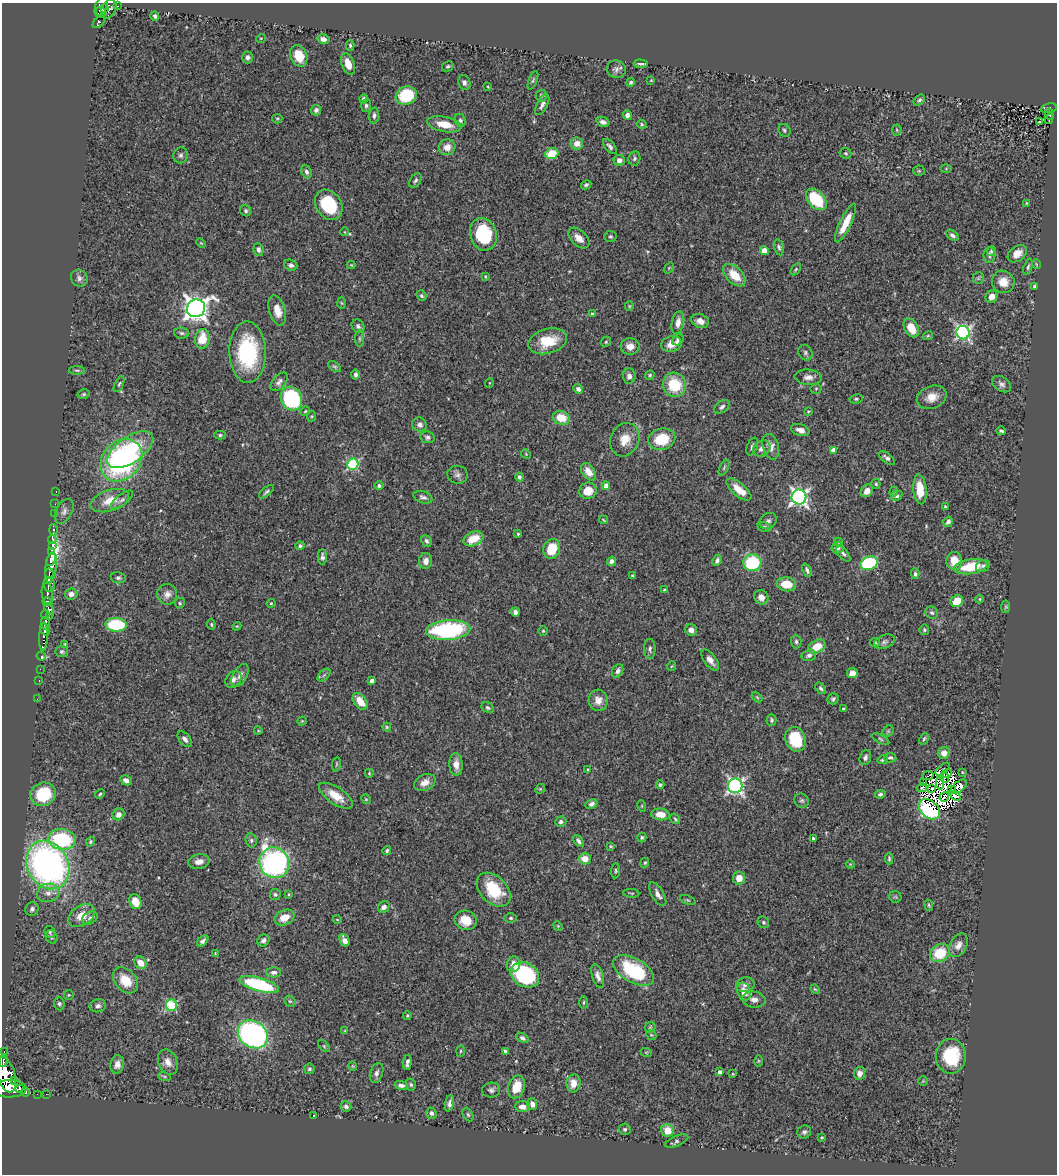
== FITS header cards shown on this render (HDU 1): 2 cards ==
NAXIS1  =                 1055
NAXIS2  =                 1172

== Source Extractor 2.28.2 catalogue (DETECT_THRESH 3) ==
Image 1055 x 1172 px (HDU 1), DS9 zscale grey, 1 PNG px = 1 image px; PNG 1059 x 1176 px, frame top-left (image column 1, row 1172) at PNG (2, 3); each listed source drawn as its Kron ellipse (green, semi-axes under 4 px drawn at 4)
Background 0.693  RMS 0.024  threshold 0.0729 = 3 sigma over >= 5 px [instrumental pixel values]
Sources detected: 424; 10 with non-positive FLUX_AUTO (blend fragments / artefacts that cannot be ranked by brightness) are neither listed nor drawn; the other 414 listed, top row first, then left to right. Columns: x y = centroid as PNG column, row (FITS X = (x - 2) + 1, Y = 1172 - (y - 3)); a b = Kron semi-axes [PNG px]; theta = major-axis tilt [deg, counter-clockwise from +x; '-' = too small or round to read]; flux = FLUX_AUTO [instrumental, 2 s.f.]
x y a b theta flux
101 6 11 5 71 340
118 6 3 2 - 21
105 9 3 3 - 130
109 9 10 7 63 350
101 12 5 4 - 160
155 16 4 3 - 3
99 22 7 4 46 140
261 38 5 3 - 1.5
323 39 6 4 -14 8.4
350 45 5 4 - 2.6
299 56 11 8 -66 30
248 57 6 5 - 4.9
348 64 11 6 -71 18
641 64 7 2 -4 3.7
448 66 6 5 - 2.6
616 69 9 9 - 6.5
533 80 10 4 69 2.8
651 80 4 3 - 1.3
631 82 4 3 - 3
464 83 7 6 - 4.9
488 87 3 2 - 1.3
406 96 11 9 18 75
541 96 6 5 - 3.2
364 99 4 3 - 4.9
919 100 6 4 43 3.5
542 105 11 5 61 6.1
366 106 6 5 - 3.4
1049 108 8 5 11 110
316 110 5 5 - 4.5
1050 114 5 3 - 71
374 115 8 5 87 4.7
627 115 5 4 - 7.6
277 119 5 4 - 2.1
1049 119 5 2 - 22
460 120 7 5 -65 3.9
603 122 7 4 -20 6
1040 122 3 3 - 3.2
444 124 17 7 -11 27
642 124 5 4 - 2.3
784 130 7 5 -52 3.1
897 130 5 5 - 1.9
577 143 6 6 - 12
447 147 8 8 - 14
610 147 9 4 -50 4.7
846 153 6 5 - 2.4
552 154 7 5 22 48
181 155 8 7 - 5
634 158 7 6 - 3.6
619 160 5 5 - 8.3
946 169 6 4 1 1.9
919 171 5 5 - 2.2
306 172 7 5 -66 5.2
415 180 8 5 57 3.8
586 185 5 4 - 3.3
816 199 12 8 -47 82
1026 203 4 2 - 1.2
329 205 16 12 -56 91
246 211 6 5 - 2.9
845 223 21 5 64 31
345 232 4 3 - 1.1
483 234 16 13 -71 100
952 235 7 4 -37 4.7
610 237 6 5 - 2.8
579 238 13 7 -44 13
201 243 5 3 - 1.5
779 247 8 4 -77 3.6
259 250 6 5 - 5.5
764 251 5 4 - 11
991 251 5 4 - 2.5
1017 254 10 7 37 14
989 255 8 6 -90 4.2
1036 264 5 3 - 1.3
291 265 7 5 -20 4.7
351 265 4 4 - 1.4
1028 267 8 4 73 3.5
669 268 6 3 53 1.7
796 269 7 3 55 2.2
734 275 13 8 -44 31
485 276 4 3 - 1.5
79 278 9 8 - 6.3
978 278 6 5 - 2.7
1003 282 11 11 - 22
1034 286 4 3 - 1.9
421 296 6 4 -51 2.5
991 297 6 5 - 11
341 303 6 4 -88 1.9
629 306 5 4 - 1.7
196 308 9 8 - 1400
277 310 15 8 -74 21
592 314 4 3 - 2.4
700 321 9 6 -20 9.4
678 323 11 6 78 11
358 326 7 6 - 3.8
911 328 10 6 -62 27
182 333 7 5 -3 3.6
963 333 7 6 - 390
928 336 5 4 - 1.8
202 339 10 7 81 36
360 339 8 4 90 2.8
678 340 6 5 - 4.1
548 341 20 12 15 48
606 342 5 4 - 2.2
671 344 10 7 15 16
630 346 9 8 - 14
248 352 31 18 -89 140
805 353 8 6 -60 4.7
335 367 7 4 -35 2.9
77 370 8 3 -1 2.5
355 374 5 4 - 4.5
650 375 5 4 - 2.6
629 376 7 6 - 6.7
808 377 13 7 -3 10
279 382 11 6 50 6.4
489 383 5 3 - 1.3
119 384 8 3 64 2.6
1001 384 10 7 -34 6
674 385 12 11 - 58
578 389 5 4 - 5.5
816 389 5 5 - 2.3
84 394 6 4 15 2.4
932 397 15 11 21 20
291 399 12 10 -63 160
856 399 7 4 9 2.7
722 407 8 5 39 4.8
305 411 5 4 - 2
808 411 4 2 - 1.3
312 416 5 3 - 1.8
561 418 8 7 - 34
420 425 7 7 - 7.7
800 430 9 5 -16 10
1001 431 5 3 - 2.8
220 435 5 4 - 2.6
427 437 7 6 - 4.8
662 439 14 10 14 52
625 440 17 14 66 25
752 446 9 5 68 4
771 447 13 8 -75 11
762 448 9 7 32 8.7
130 450 26 13 35 86
833 450 4 4 - 12
526 454 5 4 - 1.7
887 458 9 5 -38 5.2
121 460 23 18 47 350
353 464 6 5 - 170
724 468 8 3 64 2.3
588 472 9 6 -57 16
457 475 10 9 - 6.8
519 477 4 4 - 4.6
876 484 5 4 - 2.5
379 486 4 4 - 3.5
606 486 4 4 - 12
920 489 15 6 -85 30
739 490 15 6 -40 24
56 491 3 2 - 14
588 491 9 8 - 27
867 491 7 5 51 12
266 492 9 3 40 3.5
894 492 5 4 - 2.1
897 496 6 5 - 3.4
423 497 10 6 -18 5.1
799 497 7 7 - 550
122 500 13 5 38 6.3
110 501 20 10 17 29
55 504 2 2 - 8.2
945 507 3 3 - 2.4
64 511 13 8 62 8.5
54 514 4 2 - 30
603 520 4 2 - 1.3
768 521 9 7 37 5.5
948 522 5 4 - 6
765 527 7 4 -11 3.4
53 530 5 3 - 130
518 534 4 4 - 2
52 539 4 3 - 210
473 539 10 7 22 33
426 541 6 4 -63 4
838 542 4 4 - 1.7
52 546 4 3 - 170
300 546 4 4 - 3.5
838 548 6 5 - 4.5
552 549 10 8 70 44
52 551 4 3 - 410
843 554 9 4 -49 4.5
322 557 8 4 88 4.8
51 560 6 3 64 460
717 560 6 4 64 4.9
426 561 8 6 88 10
611 561 5 4 - 5.8
954 561 9 8 - 24
752 563 9 8 - 110
869 563 9 6 20 120
983 566 7 5 27 4.3
51 567 16 5 82 750
971 567 17 7 9 53
807 570 7 3 -65 3.8
49 573 5 2 - 180
915 574 5 4 - 3
632 576 4 3 - 2.1
118 578 7 5 -9 4.1
786 584 9 7 -8 31
49 585 7 5 -78 250
664 590 4 2 - 1.5
47 593 10 5 -84 220
71 594 6 5 - 8.6
167 594 10 10 - 9.4
761 597 7 7 - 12
979 599 4 4 - 1.7
957 601 6 5 - 27
47 602 5 3 - 240
180 603 5 5 - 2.6
271 603 4 4 - 1.7
1006 607 6 4 83 2.2
49 609 6 4 -44 210
515 612 4 4 - 5.4
932 613 7 6 - 3.7
45 615 4 3 - 150
49 617 3 2 - 53
45 623 7 3 -88 400
116 625 10 6 -2 110
211 625 5 4 - 2.1
237 626 4 3 - 1.4
45 629 6 3 -69 340
448 630 22 10 4 210
691 630 6 5 - 9.6
924 630 5 4 - 2.6
543 631 4 4 - 2.1
44 637 14 4 88 460
796 642 7 5 -89 3.5
875 642 5 4 - 2.1
884 642 11 6 21 5.8
65 645 3 2 - 1.8
817 647 9 6 28 26
650 649 10 5 -89 4.9
62 652 6 5 - 3.1
809 655 7 5 14 4.7
41 656 5 3 - 18
710 660 12 6 -53 9.9
672 666 5 3 - 1.3
40 669 2 2 - 9.9
618 671 7 5 62 6.5
852 673 5 5 - 14
240 675 12 7 58 8.8
324 675 8 4 45 3.4
233 680 9 7 54 7.7
39 681 3 2 - 24
372 681 4 4 - 8.1
821 688 6 4 -50 3.2
757 697 6 4 -45 1.8
37 699 2 2 - 5
833 699 6 5 - 3.6
598 700 11 9 -85 13
360 701 9 6 -53 23
488 708 6 5 - 3.3
843 708 3 3 - 2
772 720 6 5 - 2.8
302 721 4 4 - 1.6
387 727 4 4 - 2.1
258 731 4 3 - 1.3
888 731 6 5 - 2.2
185 739 9 5 -50 6.5
795 739 12 10 -71 64
880 739 9 4 -28 3
924 739 6 3 64 2.3
944 753 6 6 - 11
865 757 8 5 73 5
890 758 6 5 - 3.6
883 760 5 3 - 2.5
336 764 7 3 82 2.2
456 764 11 6 -89 13
588 769 4 3 - 2.1
943 769 8 3 40 11
962 772 4 4 - 1.5
369 773 4 3 - 1.8
947 773 5 2 - 1.5
928 776 6 2 15 3.1
944 777 5 2 - 0.21
126 780 6 5 - 7.6
923 782 3 2 - 2.9
425 783 11 8 26 13
940 783 6 2 90 1.4
660 785 4 4 - 2.8
735 786 7 7 - 460
959 787 10 5 38 4.3
922 788 5 3 - 1.1
540 789 5 4 - 1.9
932 789 2 2 - 0.31
951 790 2 2 - 1.4
43 794 13 11 25 81
100 794 5 4 - 2
880 794 5 4 - 3.3
336 796 19 8 -34 28
955 796 6 3 -41 1.8
944 797 5 2 - 0.64
366 799 5 4 - 1.8
802 801 7 6 - 3.7
591 804 6 4 27 4.7
642 806 5 3 - 1.7
929 809 12 8 -40 160
660 814 9 6 -6 17
119 815 6 5 - 9.8
675 819 5 3 - 2.1
561 822 5 5 - 5.2
642 837 5 4 - 3.1
813 838 3 3 - 3
62 839 14 10 -6 120
251 840 7 5 -77 3.6
579 841 7 4 -52 4.7
90 842 5 4 - 2.7
611 846 3 2 - 1.6
387 850 5 3 - 2.5
585 859 6 5 - 17
889 859 6 3 89 2.5
199 862 11 7 13 10
274 863 16 14 -61 400
645 863 5 4 - 2.1
850 864 4 3 - 1.3
48 865 25 20 -63 600
615 871 7 3 86 2.2
739 878 6 6 - 18
494 890 20 13 -46 64
48 893 11 9 16 13
631 893 8 3 -4 1.8
275 894 5 5 - 3.1
289 894 3 2 - 1.4
658 894 13 6 -59 8.9
895 897 6 5 - 2.5
688 900 8 4 -23 2.3
135 901 7 6 - 26
929 905 5 3 - 1.8
384 907 6 5 - 7.2
32 909 7 6 - 5
82 916 15 10 33 26
284 917 10 7 25 23
90 918 8 5 31 4.7
511 918 6 5 - 3
337 920 4 3 - 1.3
466 920 11 10 - 26
763 922 6 5 - 3.2
558 926 5 4 - 1.5
50 932 6 5 - 2.6
52 937 7 5 -64 3.5
263 940 6 5 - 5
344 940 6 4 -63 10
203 941 7 4 45 4.9
958 945 13 8 62 11
215 953 3 3 - 1.4
940 953 10 8 34 56
140 963 6 5 - 19
513 964 8 6 73 12
634 970 22 12 -30 110
273 972 7 5 0 5.1
525 975 15 11 -32 210
598 976 12 5 -73 7.9
125 980 15 10 -46 34
259 984 20 7 -16 150
745 985 9 7 11 6.8
815 989 5 4 - 1.8
744 992 9 6 -72 20
69 995 5 4 - 1.9
754 1000 12 8 -8 9.7
290 1001 6 5 - 2.3
584 1002 6 3 89 2.1
59 1004 6 5 - 3.2
171 1005 5 5 - 130
98 1006 8 6 11 5.7
407 1015 4 3 - 2.1
650 1027 6 5 - 2.3
345 1031 4 3 - 1.8
253 1034 16 13 -35 400
651 1035 5 4 - 2.1
522 1038 7 4 -31 4.5
324 1046 7 4 -46 2.2
461 1051 5 3 - 1.8
505 1051 4 3 - 2.9
4 1052 3 2 - 41
646 1052 6 3 -19 1.7
951 1056 17 15 -90 84
3 1061 6 2 85 250
758 1061 6 4 89 1.8
168 1062 13 9 -66 13
407 1062 7 3 84 5.6
117 1064 9 7 80 10
353 1066 4 4 - 1.6
309 1069 5 5 - 3.2
720 1072 4 4 - 6.8
377 1073 10 6 71 6.6
859 1073 6 5 - 11
6 1074 18 9 -72 2800
733 1074 3 3 - 1.5
164 1076 6 4 -18 2.5
14 1081 4 3 - 250
923 1081 5 5 - 1.9
573 1083 9 7 85 18
401 1085 7 4 -11 5.9
411 1085 6 4 -74 2.9
516 1087 12 8 73 29
20 1088 4 3 - 150
10 1089 16 8 1 2600
491 1090 9 7 9 5.6
26 1092 5 2 - 38
37 1094 2 2 - 5.5
46 1094 2 2 - 5.8
450 1103 8 4 79 5.6
532 1104 6 5 - 8.8
346 1106 5 5 - 5
523 1107 7 5 -6 11
431 1113 5 5 - 4.7
468 1114 7 5 -62 2.8
313 1116 2 2 - 1.2
625 1129 6 5 - 3.2
667 1130 6 6 - 26
804 1132 7 6 - 4.1
822 1137 3 3 - 1.7
677 1141 12 5 22 4.3
At the frame edge (FLAGS 8, measured only in part): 2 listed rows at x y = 6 1074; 10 1089
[10 non-positive-flux detections neither listed nor drawn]